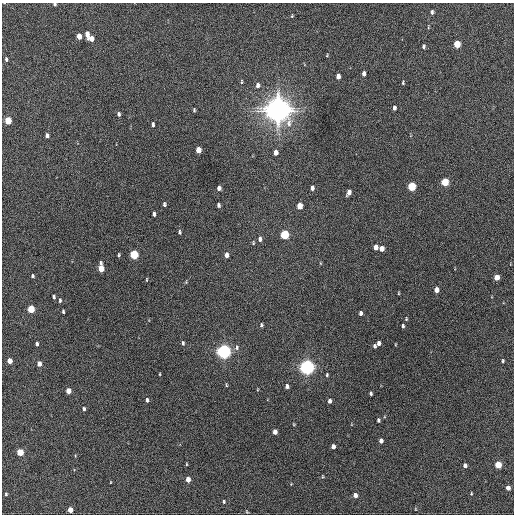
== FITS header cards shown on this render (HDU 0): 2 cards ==
NAXIS1  =                  512 / Axis length
NAXIS2  =                  512 / Axis length

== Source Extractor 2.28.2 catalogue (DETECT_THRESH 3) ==
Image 512 x 512 px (HDU 0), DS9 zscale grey, 1 PNG px = 1 image px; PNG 516 x 516 px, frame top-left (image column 1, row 512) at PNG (2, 3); no overlay
Background 516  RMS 14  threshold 43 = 3 sigma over >= 5 px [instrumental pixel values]
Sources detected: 95; all 95 listed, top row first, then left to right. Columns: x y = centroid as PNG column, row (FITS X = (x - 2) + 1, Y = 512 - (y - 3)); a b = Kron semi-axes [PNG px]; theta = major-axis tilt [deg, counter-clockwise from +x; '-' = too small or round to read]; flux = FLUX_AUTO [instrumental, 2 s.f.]
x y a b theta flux
54 4 3 3 - 1.5e+03
432 12 6 4 80 2.0e+03
292 16 4 3 - 8.8e+02
87 34 7 4 -83 7.0e+03
79 36 5 4 - 9.9e+03
92 39 5 4 - 5.3e+03
457 44 5 4 - 2.8e+04
423 46 5 4 - 1.7e+03
327 55 3 3 - 7.9e+02
6 59 4 2 - 1.4e+03
364 73 5 3 - 2.8e+03
338 76 5 4 - 4.5e+03
241 82 6 3 89 1.0e+03
403 83 4 3 - 1.0e+03
257 85 7 5 85 3.0e+03
394 108 5 3 - 2.7e+03
194 110 4 2 - 1.1e+03
278 110 8 8 - 1.6e+06
119 114 5 4 - 1.8e+03
8 121 5 4 - 2.9e+04
153 124 5 3 - 2.0e+03
47 136 5 4 - 3.1e+03
198 150 5 4 - 1.1e+04
276 152 5 4 - 5.7e+03
445 182 5 4 - 4.0e+04
412 186 5 4 - 5.6e+04
219 188 5 4 - 3.8e+03
312 188 5 4 - 3.4e+03
349 193 6 4 71 4.5e+03
164 204 5 3 - 1.9e+03
218 205 4 3 - 2.0e+03
299 206 5 4 - 1.4e+04
154 214 5 3 - 2.8e+03
179 232 5 3 - 1.3e+03
285 235 5 4 - 6.2e+04
260 239 6 4 88 2.8e+03
253 243 5 3 - 1.0e+03
376 247 5 4 - 6.3e+03
382 249 5 4 - 6.5e+03
119 255 4 2 - 1.1e+03
134 255 5 4 - 6.2e+04
226 255 5 4 - 4.5e+03
320 263 5 3 - 8.1e+02
101 268 7 4 -87 1.9e+04
32 276 3 3 - 1.6e+03
497 277 5 4 - 1.2e+04
146 280 5 2 - 7.8e+02
436 290 5 4 - 7.8e+03
398 293 5 3 - 8.9e+02
54 297 4 3 - 1.5e+03
60 301 4 3 - 1.4e+03
31 309 5 4 - 3.3e+04
63 311 4 3 - 1.4e+03
360 313 4 3 - 2.4e+03
406 319 4 3 - 8.9e+02
261 325 4 3 - 1.6e+03
403 326 4 3 - 1.5e+03
183 343 5 3 - 1.6e+03
379 343 5 4 - 3.9e+03
37 344 4 3 - 2.3e+03
374 346 4 3 - 1.7e+03
237 347 7 6 - 2.6e+03
224 352 5 5 - 4.7e+05
10 361 5 4 - 1.1e+04
503 361 4 3 - 1.1e+03
39 364 5 4 - 6.0e+03
307 367 6 5 - 5.4e+05
160 374 3 2 - 7.5e+02
327 375 5 3 - 1.2e+03
226 385 6 2 -77 8.4e+02
287 386 4 4 - 2.9e+03
68 391 5 4 - 1.2e+04
371 393 4 3 - 1.7e+03
147 400 5 4 - 2.2e+03
329 401 4 3 - 3.0e+03
84 409 5 4 - 1.7e+03
378 420 4 3 - 1.8e+03
275 432 5 4 - 6.6e+03
381 441 4 4 - 4.5e+03
333 446 4 4 - 5.5e+03
20 452 5 4 - 2.5e+04
75 456 4 2 - 6.7e+02
186 464 4 2 - 7.2e+02
465 465 4 4 - 4.4e+03
498 465 5 4 - 3.1e+04
322 476 5 3 - 8.1e+02
188 479 5 4 - 1.0e+04
111 482 3 2 - 5.2e+02
508 488 4 4 - 7.3e+03
6 494 4 3 - 1.3e+03
471 494 4 3 - 8.0e+02
355 495 4 4 - 5.6e+03
224 502 5 4 - 1.2e+03
70 510 4 4 - 1.2e+04
247 512 5 3 - 8.4e+02
At the frame edge (FLAGS 8, measured only in part): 1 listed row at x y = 54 4